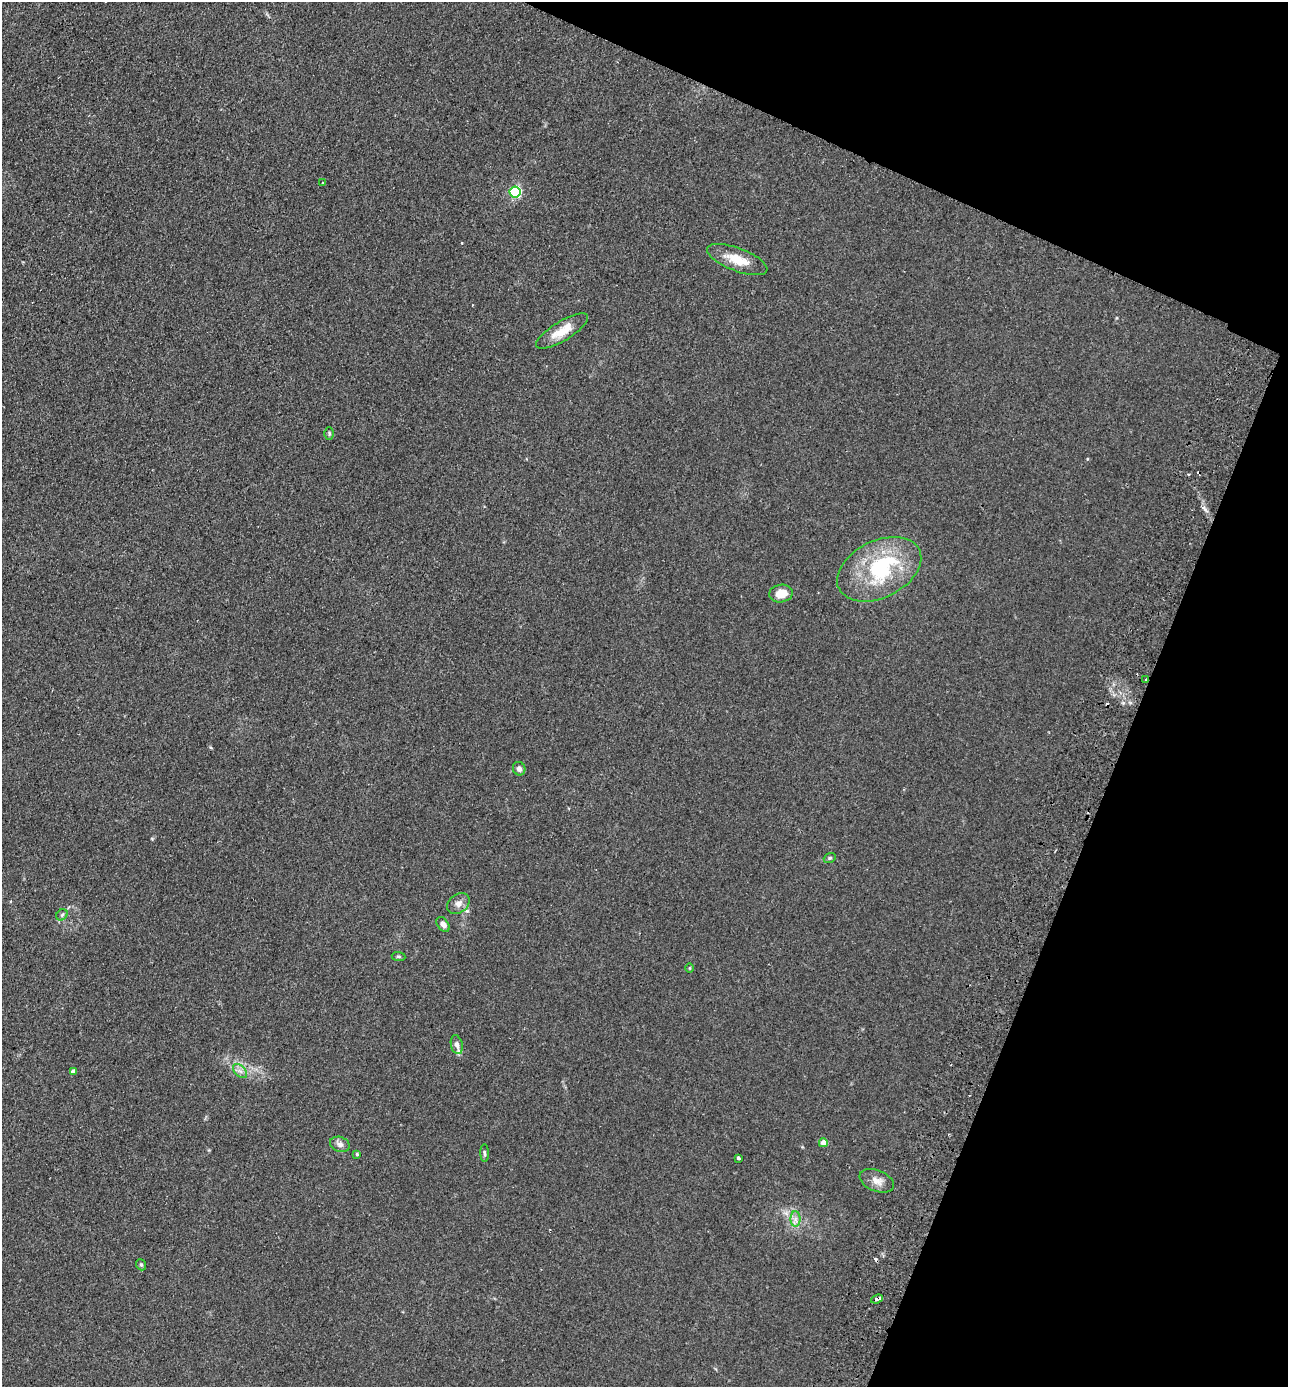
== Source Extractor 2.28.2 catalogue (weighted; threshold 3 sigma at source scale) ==
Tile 8 of 4 x 4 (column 4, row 2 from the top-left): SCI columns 4184-5469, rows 2797-4181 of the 5664 x 5594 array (HDU 1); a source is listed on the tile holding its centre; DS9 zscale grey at full resolution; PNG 1290 x 1389 px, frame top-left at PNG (2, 2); each listed source drawn as its Kron ellipse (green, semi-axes under 4 px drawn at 4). Shown black and unused: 20% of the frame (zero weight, under 2 of 3 exposures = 3% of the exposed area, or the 3 px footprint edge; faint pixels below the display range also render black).
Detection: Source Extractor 2.28.2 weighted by HDU 2 'WHT'; one run over the whole footprint, this tile lists its part. Background 0.142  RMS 0.011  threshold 0.0517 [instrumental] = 3 sigma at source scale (4.5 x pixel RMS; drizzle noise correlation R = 1.50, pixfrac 1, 0.05/0.05 arcsec/px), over >= 5 px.
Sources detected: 33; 1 inside a brighter object's white glare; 4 cosmic-ray / hot-pixel residue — neither listed nor drawn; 1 inside a brighter listed object's ellipse — not listed separately; the other 27 listed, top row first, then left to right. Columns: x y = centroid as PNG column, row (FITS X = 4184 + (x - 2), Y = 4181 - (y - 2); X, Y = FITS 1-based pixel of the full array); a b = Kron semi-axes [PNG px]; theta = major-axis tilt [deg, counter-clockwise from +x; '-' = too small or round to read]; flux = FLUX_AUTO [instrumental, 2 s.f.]
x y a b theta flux
322 183 3 2 - 0.75
515 192 5 5 - 140
737 260 32 11 -21 23
562 331 30 9 32 20
329 433 6 5 - 1.7
879 569 45 28 26 100
781 593 12 9 9 16
1146 679 3 2 - 1.6
519 769 7 6 - 4.8
830 858 6 4 21 1.8
458 903 12 9 35 7
62 915 6 5 - 2.2
443 924 8 5 -50 5.1
398 956 7 4 -6 1.7
690 968 5 3 - 1
457 1045 9 6 -77 4.2
240 1071 8 5 -44 4.1
74 1072 4 4 - 5.1
823 1143 4 4 - 9.6
340 1144 10 7 -19 5.2
484 1153 9 3 -89 1.9
357 1154 4 4 - 1.3
738 1158 4 3 - 9.5
877 1181 18 10 -22 9.5
795 1219 8 5 -90 4.4
141 1265 6 4 -68 1.8
877 1299 6 3 19 5.2
Overlapping masked pixels (flux is a lower limit): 2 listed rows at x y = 1146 679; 877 1299